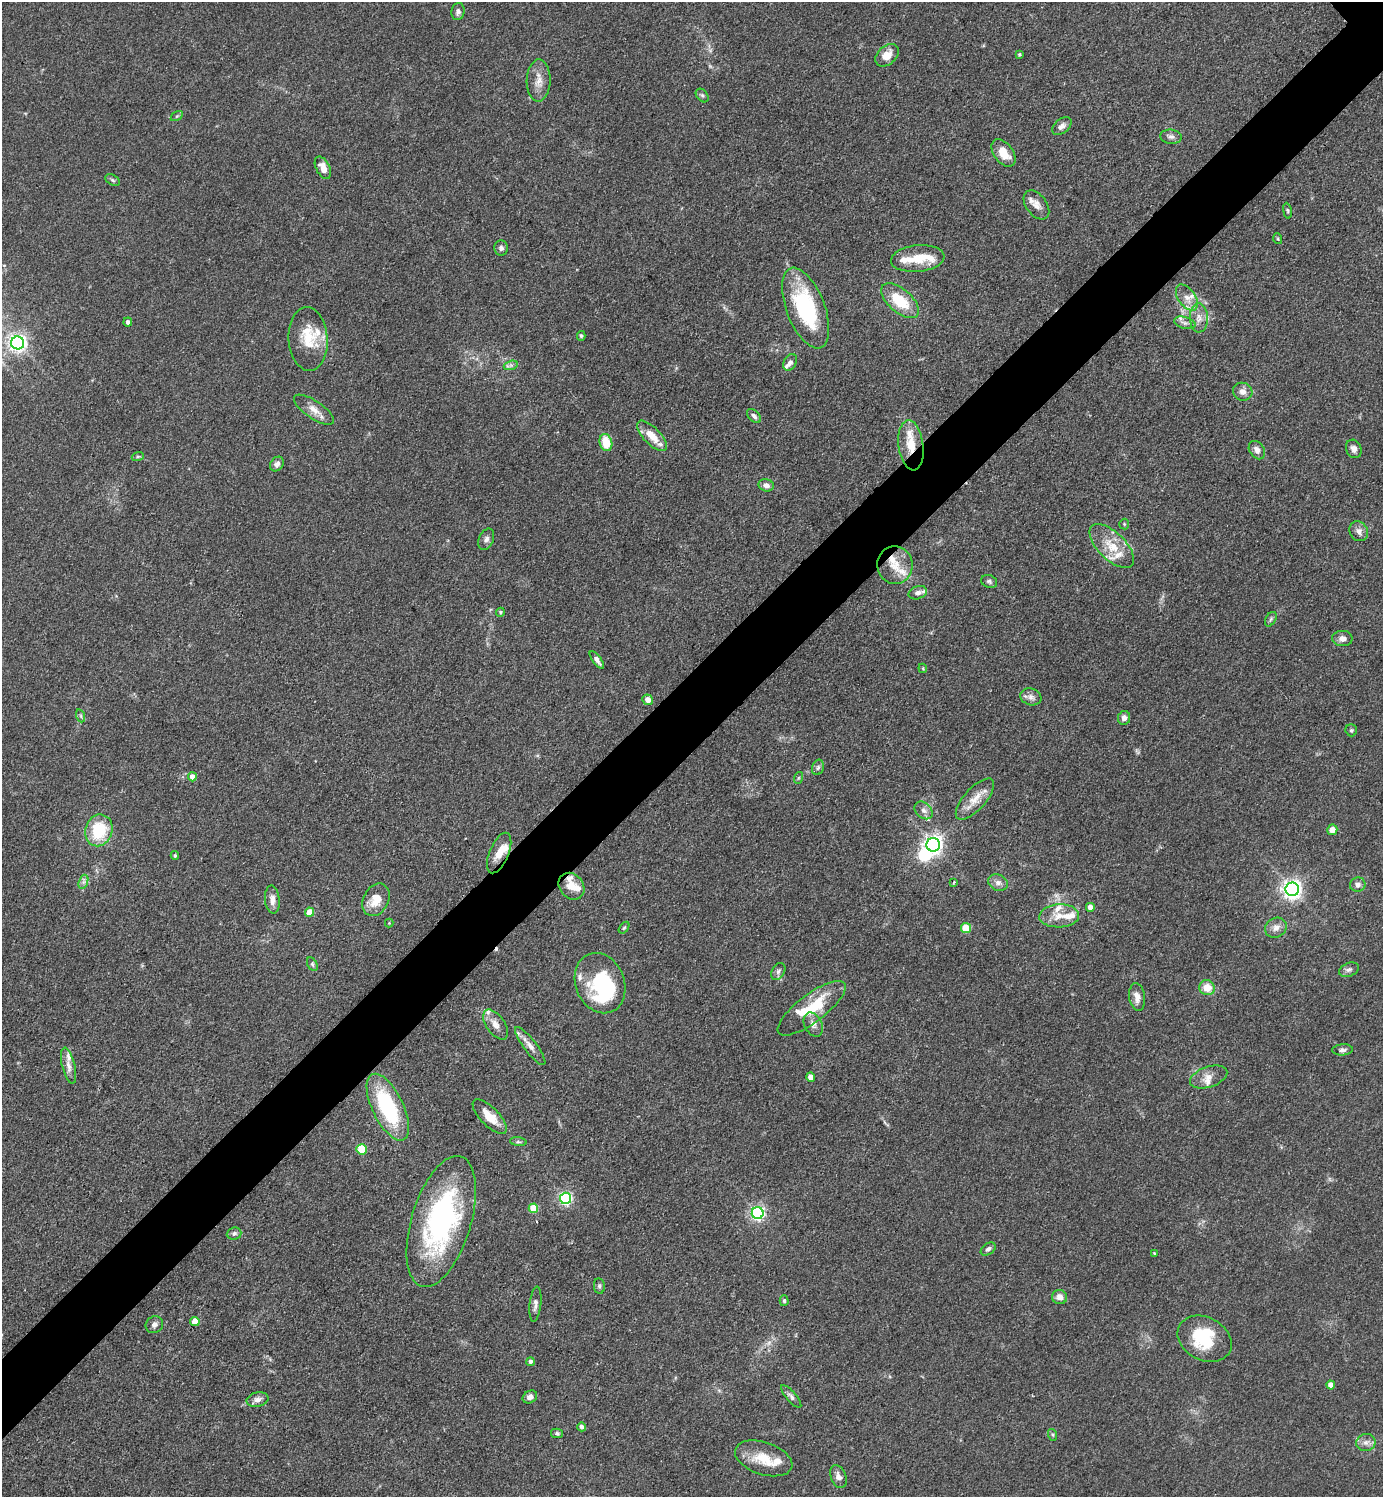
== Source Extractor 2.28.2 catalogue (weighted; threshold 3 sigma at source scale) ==
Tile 7 of 4 x 4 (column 3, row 2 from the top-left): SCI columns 3062-4442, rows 2991-4485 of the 5980 x 5982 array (HDU 1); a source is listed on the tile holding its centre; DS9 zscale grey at full resolution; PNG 1385 x 1499 px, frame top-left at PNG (2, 2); each listed source drawn as its Kron ellipse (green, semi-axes under 4 px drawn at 4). Shown black and unused: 5% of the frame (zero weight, under 3 of 4 exposures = <1% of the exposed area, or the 3 px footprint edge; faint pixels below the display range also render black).
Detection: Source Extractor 2.28.2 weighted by HDU 2 'WHT'; one run over the whole footprint, this tile lists its part. Background 0.0863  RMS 0.0063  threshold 0.0286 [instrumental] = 3 sigma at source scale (4.5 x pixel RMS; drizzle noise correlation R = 1.50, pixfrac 1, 0.05/0.05 arcsec/px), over >= 5 px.
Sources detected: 155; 2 too faint to see at this stretch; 3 inside a brighter object's white glare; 1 cosmic-ray / hot-pixel residue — neither listed nor drawn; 26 inside a brighter listed object's ellipse — not listed separately; the other 123 listed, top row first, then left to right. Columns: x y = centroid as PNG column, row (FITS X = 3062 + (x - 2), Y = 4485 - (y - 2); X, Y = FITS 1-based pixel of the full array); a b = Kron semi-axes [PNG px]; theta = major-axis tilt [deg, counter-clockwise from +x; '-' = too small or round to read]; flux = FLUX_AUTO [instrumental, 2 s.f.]
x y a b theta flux
458 12 8 6 81 2.3
1019 54 3 3 - 0.84
887 55 13 9 42 8.1
539 81 21 12 88 7.7
702 96 8 5 -48 1.3
177 116 6 4 33 0.93
1062 126 11 7 38 2.8
1171 137 11 7 -5 2.6
1003 153 15 9 -53 10
323 168 12 7 -63 5.4
113 180 8 5 -28 1.2
1036 205 16 10 -53 5.5
1287 211 8 4 -81 1.1
1278 239 5 3 - 0.62
501 248 7 7 - 2
918 259 27 13 5 16
1187 298 15 8 -55 5.5
900 301 23 11 -41 24
806 308 42 19 -69 61
1199 318 14 9 -89 5.3
128 322 4 4 - 1.7
1185 323 11 6 -16 2.4
581 336 5 4 - 0.87
308 339 32 19 -86 20
18 343 6 6 - 240
790 362 9 6 62 2.1
511 365 7 4 18 1.5
1243 392 10 9 - 4.1
314 410 23 9 -34 6.7
754 416 8 5 -46 2
652 436 19 8 -45 12
606 442 8 6 -73 15
911 445 25 12 -82 14
1354 449 9 7 -65 3.2
1257 450 10 7 -56 3.9
138 456 6 4 19 0.96
277 464 8 6 51 2.7
766 485 8 6 -17 3.2
1124 524 5 5 - 0.8
1359 531 10 9 - 3.4
486 539 11 7 66 2.5
1112 546 28 13 -44 15
895 565 19 17 -80 12
989 581 8 6 -23 1.6
918 593 9 6 16 3.1
500 612 4 4 - 0.96
1271 619 8 5 60 1.3
1342 638 10 7 -1 2.9
597 660 10 4 -53 2.7
923 668 5 4 - 0.68
1031 697 11 8 -18 3.3
648 700 5 5 - 5
81 716 6 4 -71 1.1
1124 718 7 6 - 3.1
1351 730 6 5 - 1.2
818 767 8 5 73 1.7
192 777 4 4 - 5.5
798 778 6 4 71 0.86
975 799 26 11 48 9.6
924 810 10 7 -44 3.2
99 830 16 13 71 28
1332 830 5 5 - 4.4
933 845 7 6 - 310
499 853 21 9 67 8.6
175 856 4 3 - 0.99
83 882 7 4 71 1.8
954 882 4 3 - 0.67
998 883 10 8 -24 3.1
1358 885 8 7 - 2.8
571 886 14 11 -50 8.2
1292 889 7 6 - 340
272 900 14 7 -85 4
376 900 17 12 63 11
1090 907 4 4 - 5.6
309 912 4 4 - 11
1059 916 20 11 3 9.5
389 923 4 4 - 0.57
624 928 7 4 53 0.9
966 928 5 5 - 21
1276 928 11 9 29 4.5
312 964 7 4 -61 1.2
1349 970 10 6 21 2.4
778 972 9 6 59 2
600 983 31 24 -68 59
1207 988 8 7 - 9.5
1137 997 14 8 -82 5
812 1008 41 14 37 27
813 1024 13 8 -62 3.8
496 1025 17 9 -55 5.7
530 1046 23 6 -53 5.1
1343 1050 10 5 3 2
69 1066 18 6 -76 4.5
811 1077 4 4 - 6.6
1209 1077 19 10 19 6.2
388 1107 36 15 -64 61
490 1117 22 9 -45 12
518 1142 8 4 -8 1.2
361 1149 5 5 - 27
565 1198 6 5 - 110
533 1208 5 4 - 15
758 1213 6 6 - 140
441 1221 68 30 73 120
234 1234 7 6 - 1.6
988 1249 8 5 35 2.1
1154 1253 4 3 - 0.53
599 1286 8 5 -81 1.3
1059 1297 7 7 - 3.9
784 1301 5 4 - 1
535 1304 17 5 84 3
195 1321 4 4 - 14
154 1325 9 8 - 2.5
1205 1339 28 21 -28 29
530 1362 4 4 - 2
1331 1385 4 4 - 6
791 1396 14 5 -49 2.3
530 1397 7 6 - 3.1
258 1399 11 7 11 3.2
582 1427 4 4 - 2.1
557 1433 6 4 -12 1.3
1053 1435 6 4 -72 0.85
1366 1442 10 8 11 3.4
764 1458 30 16 -18 17
838 1477 12 7 -67 3.7
Overlapping masked pixels (flux is a lower limit): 1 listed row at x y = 911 445